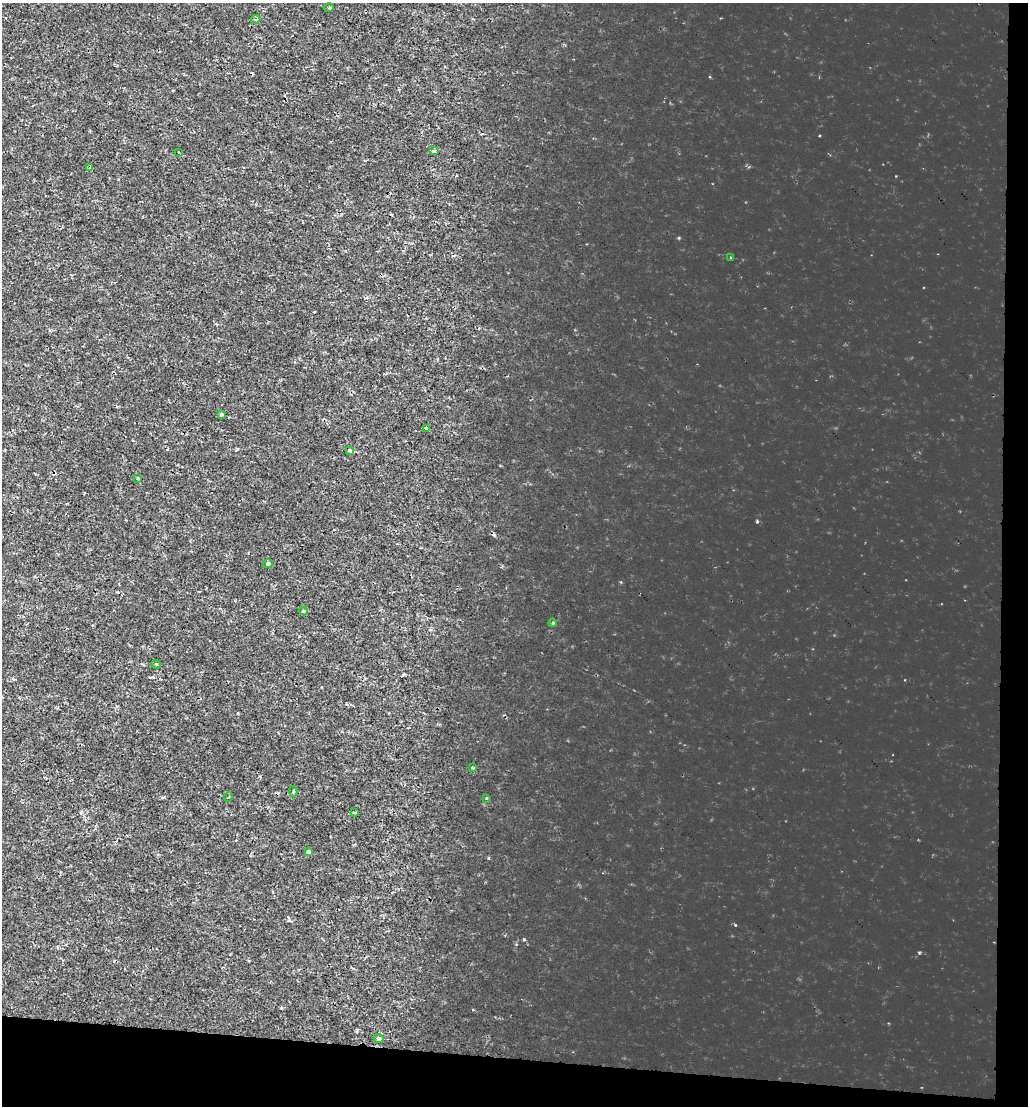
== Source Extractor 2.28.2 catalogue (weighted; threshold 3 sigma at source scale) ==
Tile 4 of 2 x 2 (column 2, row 2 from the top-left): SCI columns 1174-2199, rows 1-1104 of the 2327 x 2207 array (HDU 1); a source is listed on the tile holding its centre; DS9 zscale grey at full resolution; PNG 1030 x 1108 px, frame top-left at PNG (2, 3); each listed source drawn as its Kron ellipse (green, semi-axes under 4 px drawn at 4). Shown black and unused: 7% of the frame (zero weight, under 2 of 3 exposures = <1% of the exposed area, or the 3 px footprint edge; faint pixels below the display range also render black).
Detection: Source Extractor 2.28.2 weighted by HDU 2 'WHT'; one run over the whole footprint, this tile lists its part. Background 0.00141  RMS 0.0013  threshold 0.00571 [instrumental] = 3 sigma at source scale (4.5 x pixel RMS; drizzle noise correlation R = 1.50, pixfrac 1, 0.0396/0.0396 arcsec/px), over >= 5 px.
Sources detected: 25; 4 cosmic-ray / hot-pixel residue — neither listed nor drawn; the other 21 listed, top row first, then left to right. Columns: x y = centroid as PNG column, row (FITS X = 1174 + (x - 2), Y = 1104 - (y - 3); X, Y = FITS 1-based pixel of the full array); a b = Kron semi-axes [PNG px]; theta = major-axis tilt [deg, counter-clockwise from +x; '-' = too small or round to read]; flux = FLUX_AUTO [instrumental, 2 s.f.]
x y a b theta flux
329 8 5 3 - 0.13
256 19 4 3 - 0.17
434 151 5 4 - 0.18
179 153 2 2 - 0.097
90 167 4 3 - 0.21
731 258 3 3 - 0.17
221 414 4 3 - 0.29
426 428 4 3 - 0.36
350 450 4 3 - 0.79
137 478 3 2 - 0.15
268 564 5 4 - 0.32
303 611 5 3 - 0.19
553 623 4 3 - 0.15
156 664 5 3 - 0.12
473 768 4 3 - 0.14
293 791 5 3 - 0.14
229 797 4 3 - 0.1
487 798 3 3 - 0.2
354 812 4 3 - 0.12
308 851 4 4 - 0.45
379 1039 5 4 - 0.48
Unlisted compact peaks at least as high as the median listed source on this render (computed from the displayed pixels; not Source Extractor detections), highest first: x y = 735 925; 524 939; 919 953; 679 238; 488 858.